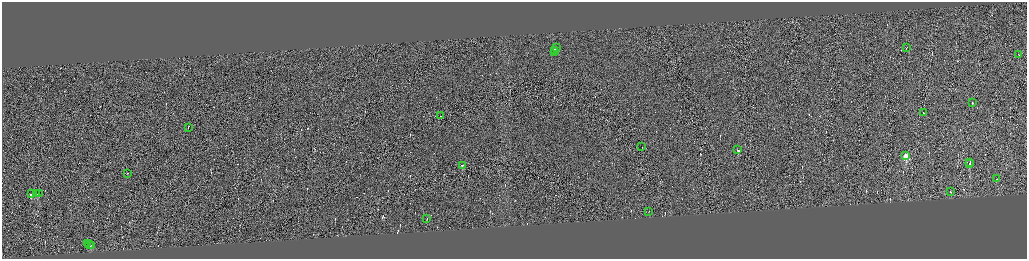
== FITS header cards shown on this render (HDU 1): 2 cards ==
NAXIS1  =                 4100
NAXIS2  =                 1026

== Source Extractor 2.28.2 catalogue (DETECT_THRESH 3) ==
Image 4100 x 1026 px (HDU 1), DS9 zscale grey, zoomed out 1/4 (1 PNG px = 4 x 4 image px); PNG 1029 x 261 px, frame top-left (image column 1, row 1025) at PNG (2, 2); each listed source drawn as its Kron ellipse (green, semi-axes under 4 px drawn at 4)
Background 0.143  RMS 4.2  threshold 12.6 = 3 sigma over >= 5 px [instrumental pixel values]
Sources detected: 374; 348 cannot appear on this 1/4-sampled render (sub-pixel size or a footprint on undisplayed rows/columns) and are neither listed nor drawn; the other 26 listed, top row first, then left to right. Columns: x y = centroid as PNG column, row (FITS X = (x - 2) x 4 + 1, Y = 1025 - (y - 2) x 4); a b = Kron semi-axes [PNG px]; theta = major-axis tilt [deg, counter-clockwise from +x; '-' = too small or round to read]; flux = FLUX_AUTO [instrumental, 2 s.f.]
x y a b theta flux
907 47 2 1 - 15000
557 48 2 1 - 35000
555 50 2 1 - 21000
555 51 2 1 - 14000
1019 54 2 1 - 17000
973 102 2 1 - 24000
924 112 2 1 - 23000
441 116 2 1 - 18000
189 128 2 1 - 19000
642 147 2 1 - 16000
738 150 2 1 - 98000
906 155 3 2 - 120000
970 162 2 1 - 23000
970 163 3 1 - 21000
463 165 2 1 - 12000
128 173 2 1 - 11000
997 179 2 1 - 15000
951 191 2 1 - 17000
32 193 2 1 - 18000
37 193 3 2 - 34000
40 193 2 1 - 9500
649 211 2 1 - 9800
427 218 2 1 - 13000
88 243 2 1 - 13000
90 245 3 1 - 31000
92 245 2 1 - 19000
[348 sub-pixel or undisplayed-footprint detections neither listed nor drawn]